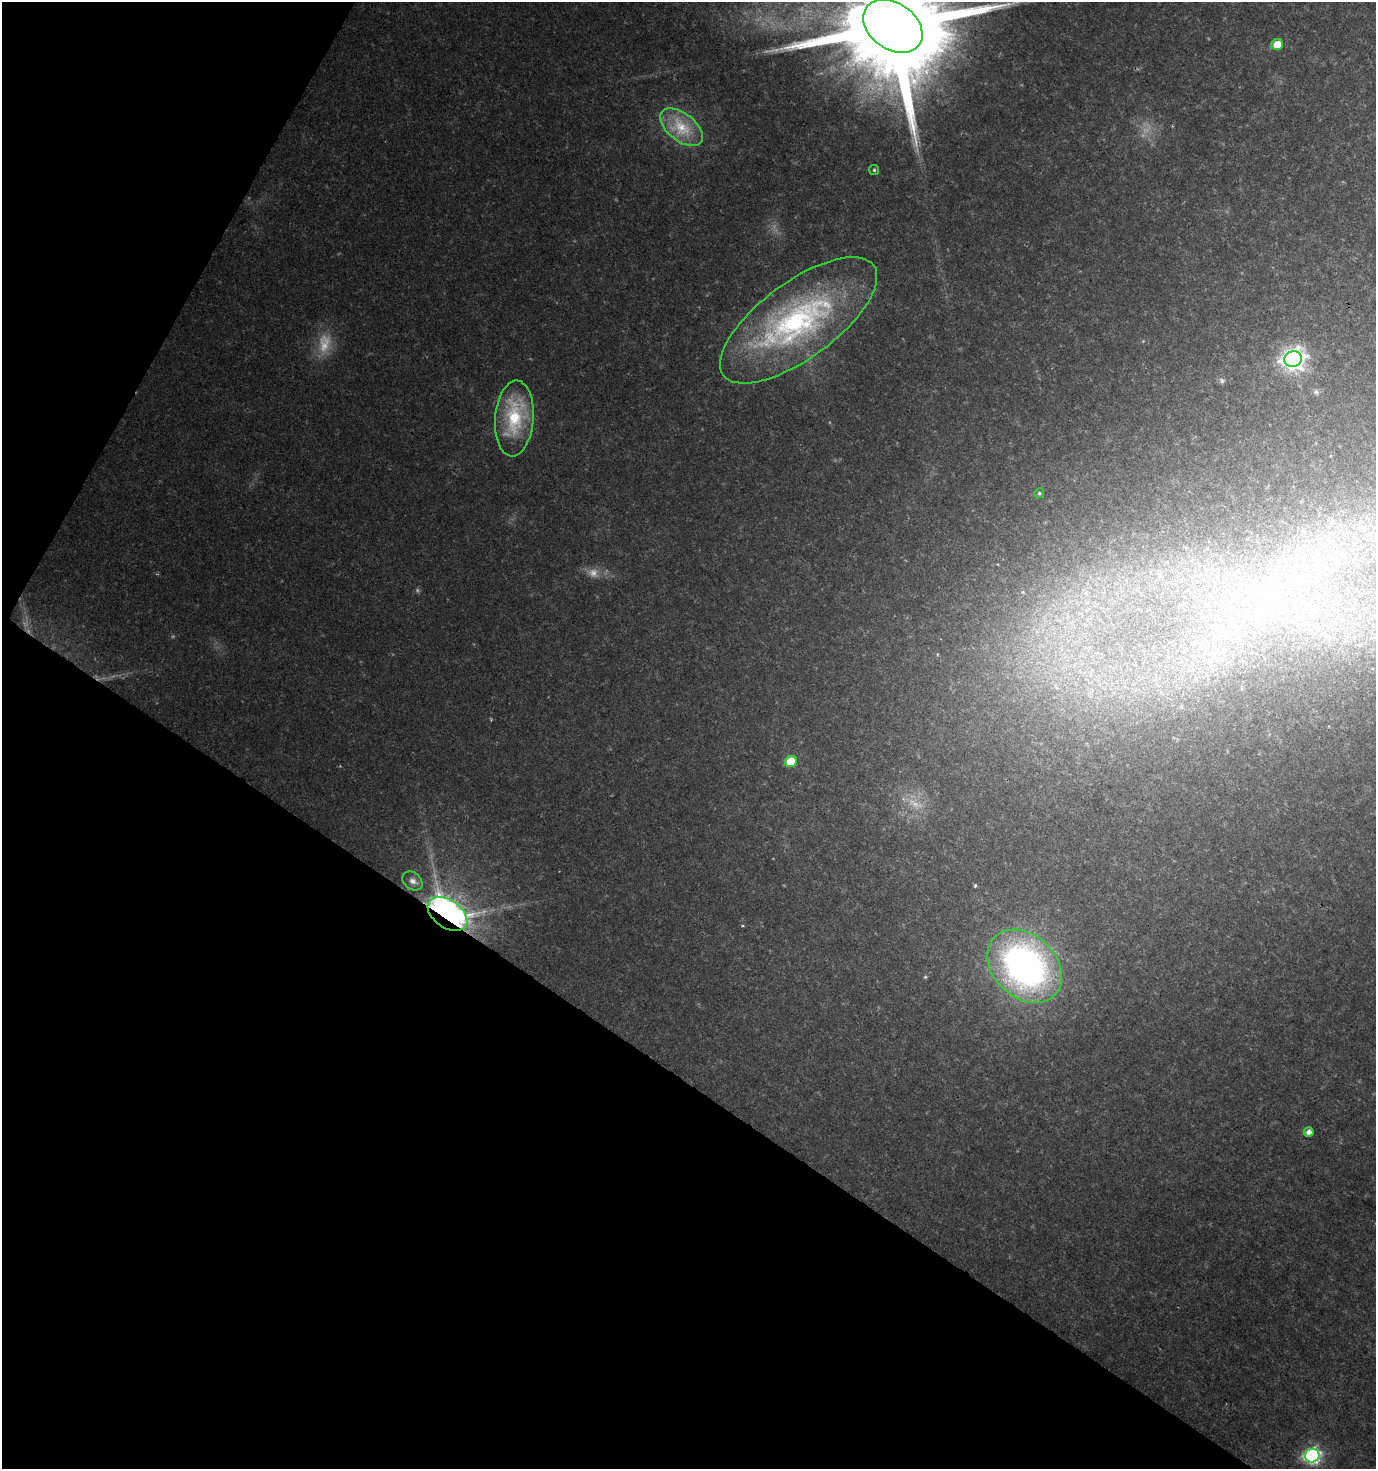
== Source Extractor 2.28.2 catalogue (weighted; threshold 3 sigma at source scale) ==
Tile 9 of 4 x 4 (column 1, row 3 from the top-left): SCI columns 260-1633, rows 1468-2934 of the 5949 x 5877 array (HDU 1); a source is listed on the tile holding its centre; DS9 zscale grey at full resolution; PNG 1378 x 1471 px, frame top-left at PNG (2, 2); each listed source drawn as its Kron ellipse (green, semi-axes under 4 px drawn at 4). Shown black and unused: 32% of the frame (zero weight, under 2 of 3 exposures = <1% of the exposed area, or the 3 px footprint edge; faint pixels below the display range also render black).
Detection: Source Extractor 2.28.2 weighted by HDU 2 'WHT'; one run over the whole footprint, this tile lists its part. Background 0.0622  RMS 0.0078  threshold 0.0352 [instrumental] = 3 sigma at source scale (4.5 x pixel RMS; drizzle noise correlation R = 1.50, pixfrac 1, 0.0396/0.0396 arcsec/px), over >= 5 px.
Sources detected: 16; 2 too faint to see at this stretch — neither listed nor drawn; the other 14 listed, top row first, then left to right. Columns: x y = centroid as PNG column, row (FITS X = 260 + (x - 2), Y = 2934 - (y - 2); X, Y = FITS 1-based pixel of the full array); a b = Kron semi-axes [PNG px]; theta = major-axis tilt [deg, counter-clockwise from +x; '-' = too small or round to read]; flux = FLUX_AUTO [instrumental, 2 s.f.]
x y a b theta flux
893 26 32 23 -35 22000
1277 45 6 5 - 10
682 127 25 13 -39 18
874 170 5 5 - 1.1
798 320 93 38 36 150
1293 359 9 8 - 390
514 418 38 19 86 37
1039 493 5 4 - 0.99
791 761 6 5 - 19
412 881 11 8 -37 3.6
447 914 22 13 -35 400
1025 966 42 31 -43 220
1309 1132 5 4 - 4
1312 1456 7 6 - 130
Overlapping masked pixels (flux is a lower limit): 2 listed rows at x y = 893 26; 447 914
Isophote crosses this tile's border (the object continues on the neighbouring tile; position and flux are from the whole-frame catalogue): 1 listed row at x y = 893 26